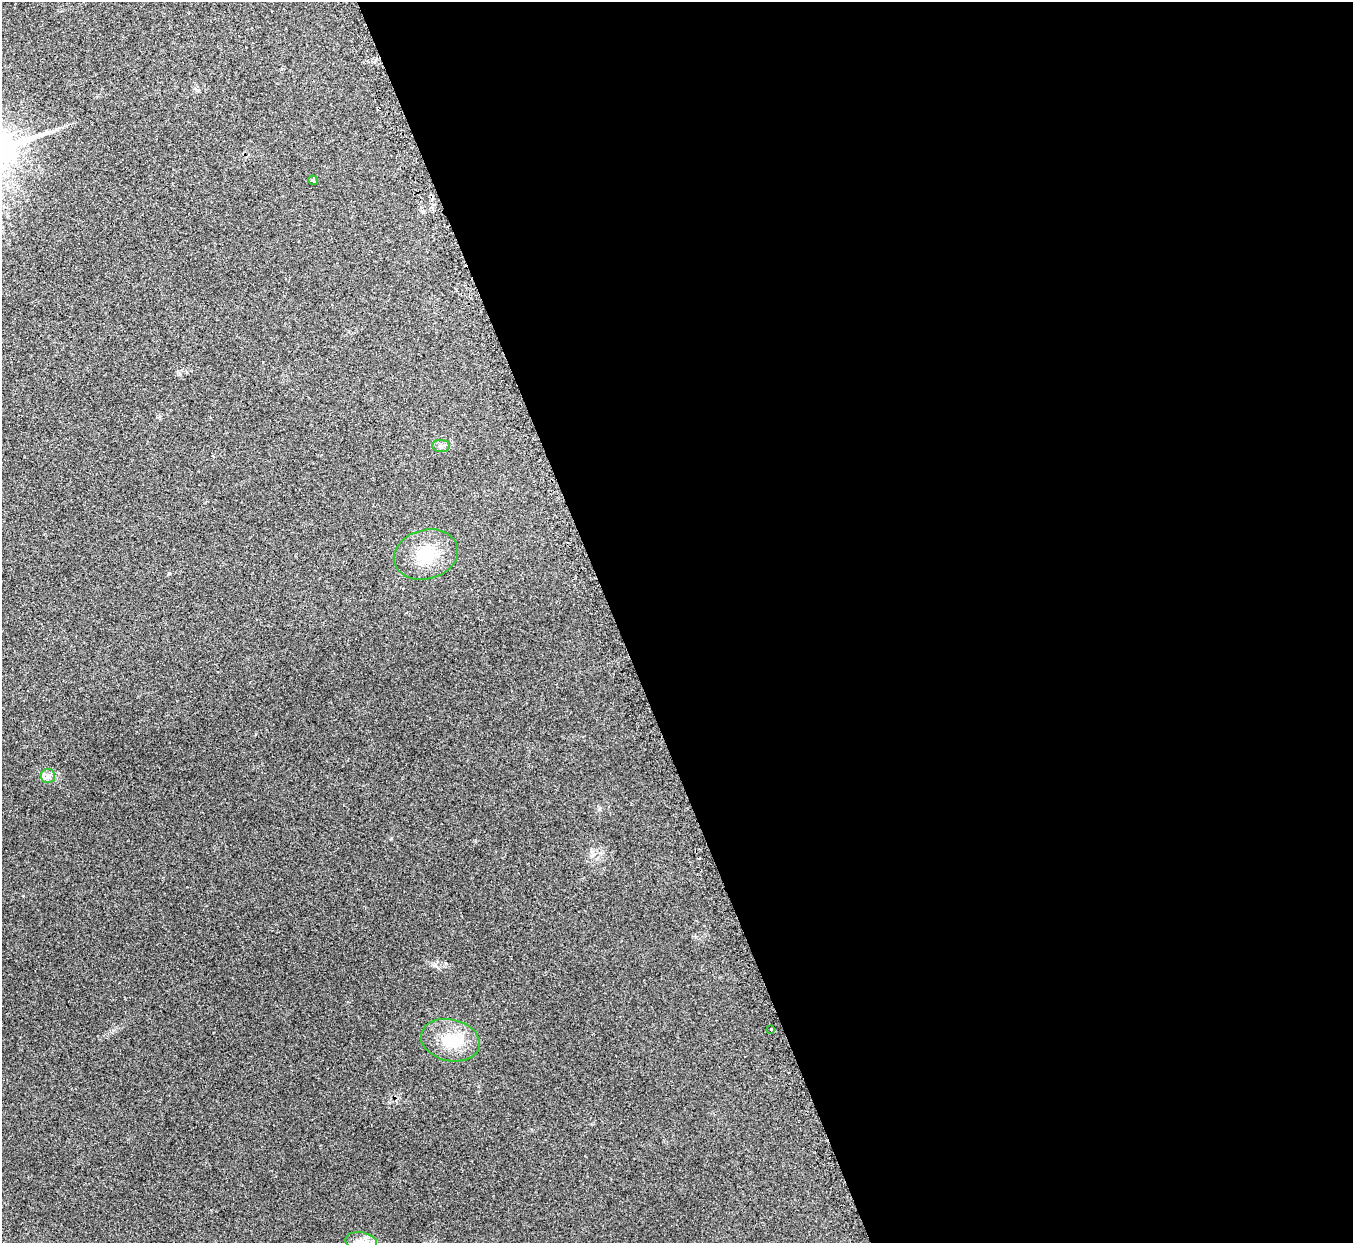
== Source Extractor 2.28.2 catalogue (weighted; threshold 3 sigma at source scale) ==
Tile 8 of 4 x 4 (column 4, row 2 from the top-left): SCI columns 4084-5434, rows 2667-3907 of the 5461 x 5457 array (HDU 1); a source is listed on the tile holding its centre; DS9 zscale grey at full resolution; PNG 1355 x 1245 px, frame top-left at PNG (2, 2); each listed source drawn as its Kron ellipse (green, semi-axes under 4 px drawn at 4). Shown black and unused: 55% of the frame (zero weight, under 2 of 3 exposures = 3% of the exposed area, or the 3 px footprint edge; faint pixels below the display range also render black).
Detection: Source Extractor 2.28.2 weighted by HDU 2 'WHT'; one run over the whole footprint, this tile lists its part. Background 0.152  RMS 0.0095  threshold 0.0428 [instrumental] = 3 sigma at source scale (4.5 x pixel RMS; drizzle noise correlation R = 1.50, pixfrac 1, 0.05/0.05 arcsec/px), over >= 5 px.
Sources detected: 7; all 7 listed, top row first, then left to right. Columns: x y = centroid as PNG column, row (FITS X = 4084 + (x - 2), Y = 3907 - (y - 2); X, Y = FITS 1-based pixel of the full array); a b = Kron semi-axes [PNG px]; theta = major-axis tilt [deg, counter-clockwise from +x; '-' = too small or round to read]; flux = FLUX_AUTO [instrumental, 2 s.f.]
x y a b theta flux
313 180 5 3 - 1.4
441 446 9 6 1 2.9
426 554 32 24 15 35
48 776 7 7 - 3.8
771 1029 3 3 - 1.9
450 1040 30 20 -13 33
361 1242 16 10 -12 8.6
Isophote crosses this tile's border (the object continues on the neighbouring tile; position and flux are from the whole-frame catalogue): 1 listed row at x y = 361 1242